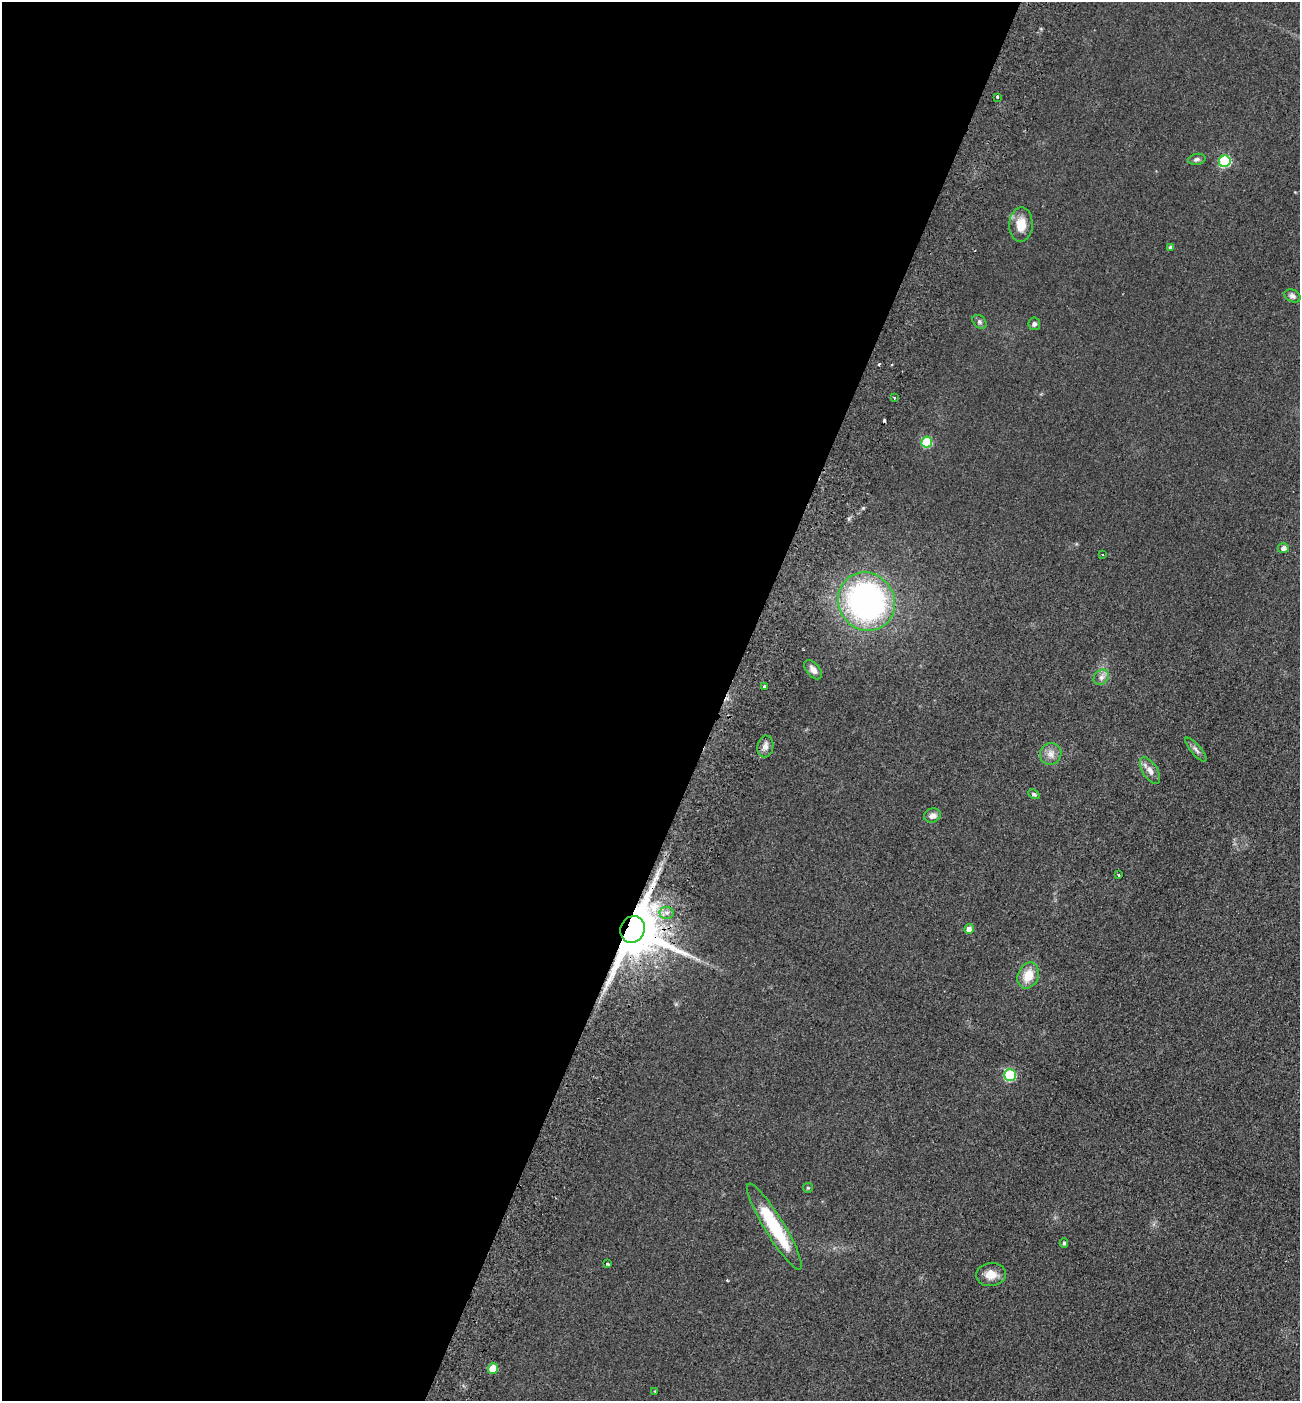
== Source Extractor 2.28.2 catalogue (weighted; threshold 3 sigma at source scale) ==
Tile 5 of 4 x 4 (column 1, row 2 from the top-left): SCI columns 197-1494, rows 2826-4224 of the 5718 x 5651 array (HDU 1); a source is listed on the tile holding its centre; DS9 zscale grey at full resolution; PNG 1302 x 1403 px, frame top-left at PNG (2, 2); each listed source drawn as its Kron ellipse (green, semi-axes under 4 px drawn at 4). Shown black and unused: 56% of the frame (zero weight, under 2 of 3 exposures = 3% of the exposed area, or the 3 px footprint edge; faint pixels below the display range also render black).
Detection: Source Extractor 2.28.2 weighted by HDU 2 'WHT'; one run over the whole footprint, this tile lists its part. Background 0.0766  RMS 0.0099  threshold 0.0447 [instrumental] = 3 sigma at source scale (4.5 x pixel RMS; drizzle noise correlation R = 1.50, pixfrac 1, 0.05/0.05 arcsec/px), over >= 5 px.
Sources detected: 37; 2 cosmic-ray / hot-pixel residue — neither listed nor drawn; the other 35 listed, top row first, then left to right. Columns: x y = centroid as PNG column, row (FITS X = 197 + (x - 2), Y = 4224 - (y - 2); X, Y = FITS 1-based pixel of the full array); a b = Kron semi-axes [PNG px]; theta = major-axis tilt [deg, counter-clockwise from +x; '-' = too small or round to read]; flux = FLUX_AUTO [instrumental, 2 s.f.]
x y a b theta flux
997 97 3 2 - 1.1
1197 159 9 5 10 2.6
1225 161 6 5 - 77
1021 225 17 12 89 14
1171 247 4 4 - 2.8
1292 296 8 6 -29 2.9
979 322 8 5 -43 2.4
1034 324 6 5 - 2.5
894 398 3 3 - 1.7
927 442 5 5 - 49
1283 548 5 5 - 3.8
1103 555 3 3 - 1.8
866 602 30 28 -56 260
813 670 11 6 -50 5.8
1101 677 8 7 - 3.8
765 687 3 3 - 3
765 746 11 8 82 4.8
1196 750 15 5 -50 3.6
1051 754 11 10 - 6.9
1150 770 15 7 -59 6.2
1034 794 6 4 -29 1.5
932 816 8 7 - 4.9
1119 875 3 2 - 1.1
667 913 7 6 - 4.6
633 929 13 12 - 6500
969 929 5 4 - 5.3
1028 975 13 10 65 16
1010 1075 6 6 - 75
808 1188 5 4 - 1.1
774 1226 50 9 -59 58
1064 1243 5 3 - 1.7
607 1264 3 3 - 3.5
991 1275 15 11 5 10
493 1368 5 5 - 19
655 1391 3 3 - 0.74
Overlapping masked pixels (flux is a lower limit): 1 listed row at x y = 633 929